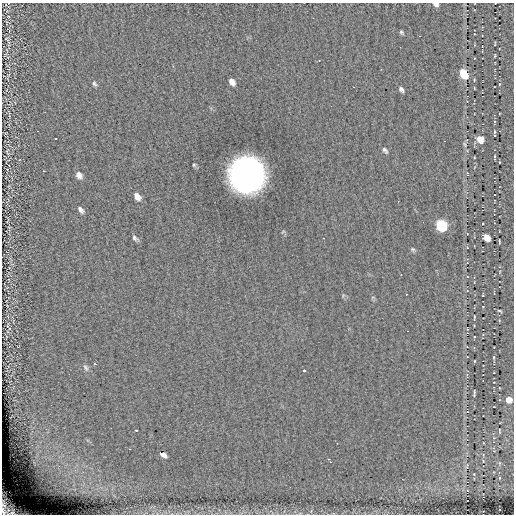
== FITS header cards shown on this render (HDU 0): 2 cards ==
NAXIS1  =                  512 / length of data axis 1
NAXIS2  =                  512 / length of data axis 2

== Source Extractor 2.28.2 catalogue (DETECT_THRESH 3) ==
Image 512 x 512 px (HDU 0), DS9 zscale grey, 1 PNG px = 1 image px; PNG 516 x 516 px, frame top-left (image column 1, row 512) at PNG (2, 3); no overlay
Background -0.00679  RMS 4.5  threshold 13.6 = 3 sigma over >= 5 px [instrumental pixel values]
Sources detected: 56; all 56 listed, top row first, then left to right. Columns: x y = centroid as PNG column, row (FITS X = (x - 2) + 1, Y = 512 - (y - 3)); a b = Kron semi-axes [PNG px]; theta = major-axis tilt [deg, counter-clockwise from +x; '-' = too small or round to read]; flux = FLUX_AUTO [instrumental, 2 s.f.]
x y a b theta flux
436 4 7 4 -21 1000
401 32 6 4 -57 490
6 39 8 4 -32 470
495 44 4 2 - 230
495 56 3 2 - 290
319 60 3 2 - 160
463 73 8 5 -57 10000
232 82 7 5 -52 1600
94 84 7 5 -45 680
499 84 4 3 - 280
353 87 2 2 - 230
474 88 3 2 - 170
401 89 8 5 -48 820
494 132 6 3 -80 460
55 138 2 2 - 200
480 139 7 5 -51 3000
464 144 8 5 -51 530
385 150 9 5 -50 710
7 152 10 5 -78 730
474 157 3 2 - 200
494 157 5 2 - 380
499 162 2 2 - 250
194 165 5 4 - 410
43 171 3 2 - 310
467 173 5 3 - 290
79 175 8 6 -48 1600
247 175 24 23 - 150000
494 195 2 2 - 190
137 196 8 5 -49 1900
81 210 8 5 -50 1000
441 225 8 6 -58 31000
135 238 8 4 -41 810
487 238 7 5 -49 3500
499 242 4 2 - 290
413 249 6 5 - 520
483 295 4 2 - 210
499 311 6 3 -21 360
474 317 4 2 - 280
8 327 11 4 -60 570
474 361 3 2 - 180
86 368 11 6 -63 980
304 370 3 3 - 1200
474 393 7 2 82 390
509 400 5 5 - 3500
467 412 4 3 - 220
136 430 3 2 - 410
499 430 4 2 - 210
129 449 3 2 - 380
163 455 7 4 -29 1600
329 460 7 3 -56 620
483 461 3 2 - 200
474 474 3 3 - 170
499 478 4 2 - 220
3 505 11 8 -32 2300
3 511 10 8 6 1700
12 513 7 7 - 1300
At the frame edge (FLAGS 8, measured only in part): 4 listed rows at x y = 436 4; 3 505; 3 511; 12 513